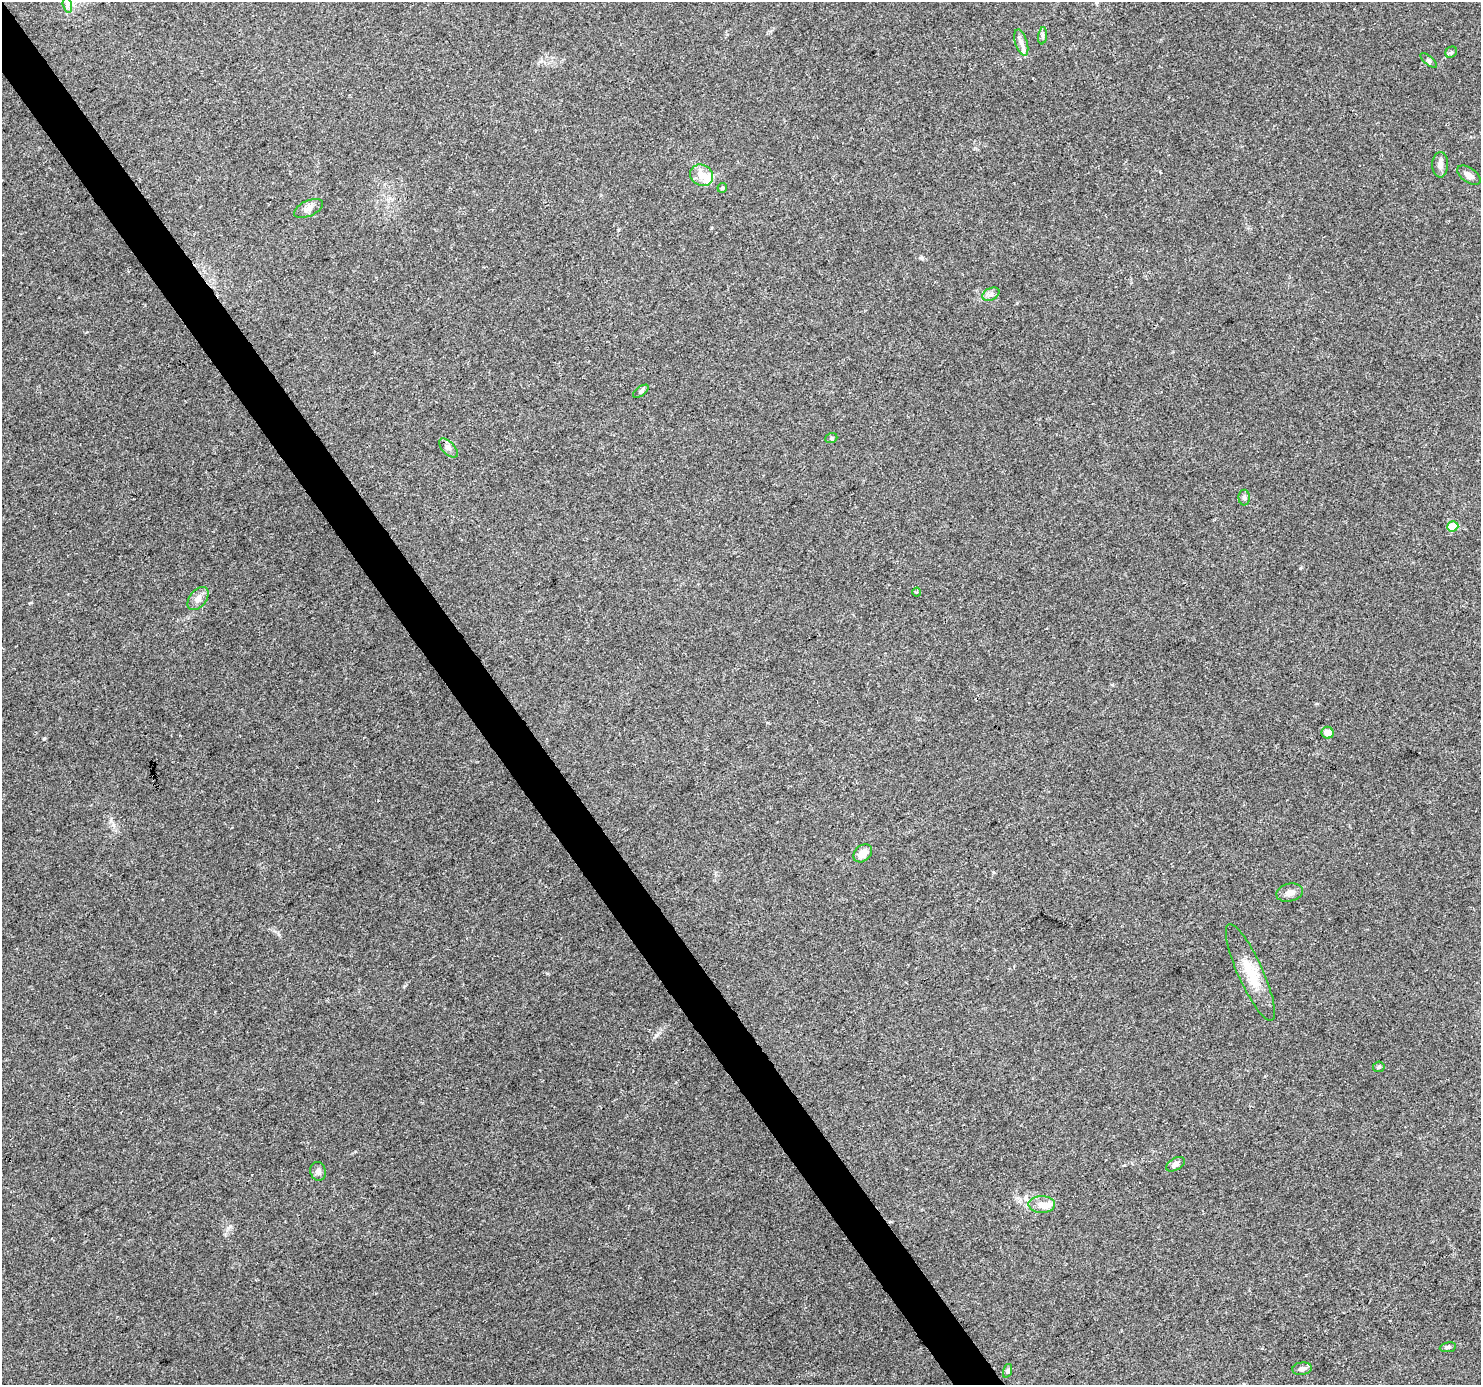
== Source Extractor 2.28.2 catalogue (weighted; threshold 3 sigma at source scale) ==
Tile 11 of 4 x 4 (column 3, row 3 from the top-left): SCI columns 2964-4442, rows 1569-2951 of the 5921 x 5841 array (HDU 1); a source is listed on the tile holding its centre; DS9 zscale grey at full resolution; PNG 1483 x 1387 px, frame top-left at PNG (2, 2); each listed source drawn as its Kron ellipse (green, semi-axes under 4 px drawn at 4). Shown black and unused: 3% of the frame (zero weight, under 3 of 4 exposures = <1% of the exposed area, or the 3 px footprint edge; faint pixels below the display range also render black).
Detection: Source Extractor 2.28.2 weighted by HDU 2 'WHT'; one run over the whole footprint, this tile lists its part. Background 0.0778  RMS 0.0047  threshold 0.0213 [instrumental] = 3 sigma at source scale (4.5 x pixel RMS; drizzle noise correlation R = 1.50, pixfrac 1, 0.0396/0.0396 arcsec/px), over >= 5 px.
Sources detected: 31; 1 inside a brighter object's white glare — neither listed nor drawn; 1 inside a brighter listed object's ellipse — not listed separately; the other 29 listed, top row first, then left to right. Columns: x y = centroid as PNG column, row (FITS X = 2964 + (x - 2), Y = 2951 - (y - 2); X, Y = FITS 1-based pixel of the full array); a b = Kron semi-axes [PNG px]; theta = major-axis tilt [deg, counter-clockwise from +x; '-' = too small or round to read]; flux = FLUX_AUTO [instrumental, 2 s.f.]
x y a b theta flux
67 5 7 4 -72 1.3
1043 36 9 4 82 1.1
1021 43 14 6 -72 2.6
1451 52 6 5 - 0.9
1429 60 10 4 -40 0.91
1440 165 13 8 88 2.4
702 175 12 10 -30 4.7
1469 175 13 7 -35 2.9
722 188 5 4 - 0.73
308 209 15 7 25 2.6
991 294 9 6 28 1.7
641 391 9 4 36 0.93
831 438 6 5 - 0.7
448 448 12 6 -46 1.9
1244 498 8 5 -88 1.1
1453 526 5 5 - 16
917 592 4 4 - 0.58
198 599 13 8 50 2.8
1328 733 6 6 - 3.2
863 853 10 8 41 4.8
1290 893 13 8 13 3.5
1250 972 53 12 -66 13
1379 1067 6 5 - 0.65
1175 1164 10 6 30 2
318 1171 9 7 -75 1.9
1042 1204 13 8 -1 4.1
1448 1347 8 5 10 0.81
1302 1369 10 6 8 1.8
1007 1371 7 4 71 0.81
Unlisted compact peaks at least as high as the median listed source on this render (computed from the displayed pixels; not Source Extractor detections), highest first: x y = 656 1035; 44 739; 230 1226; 1300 568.